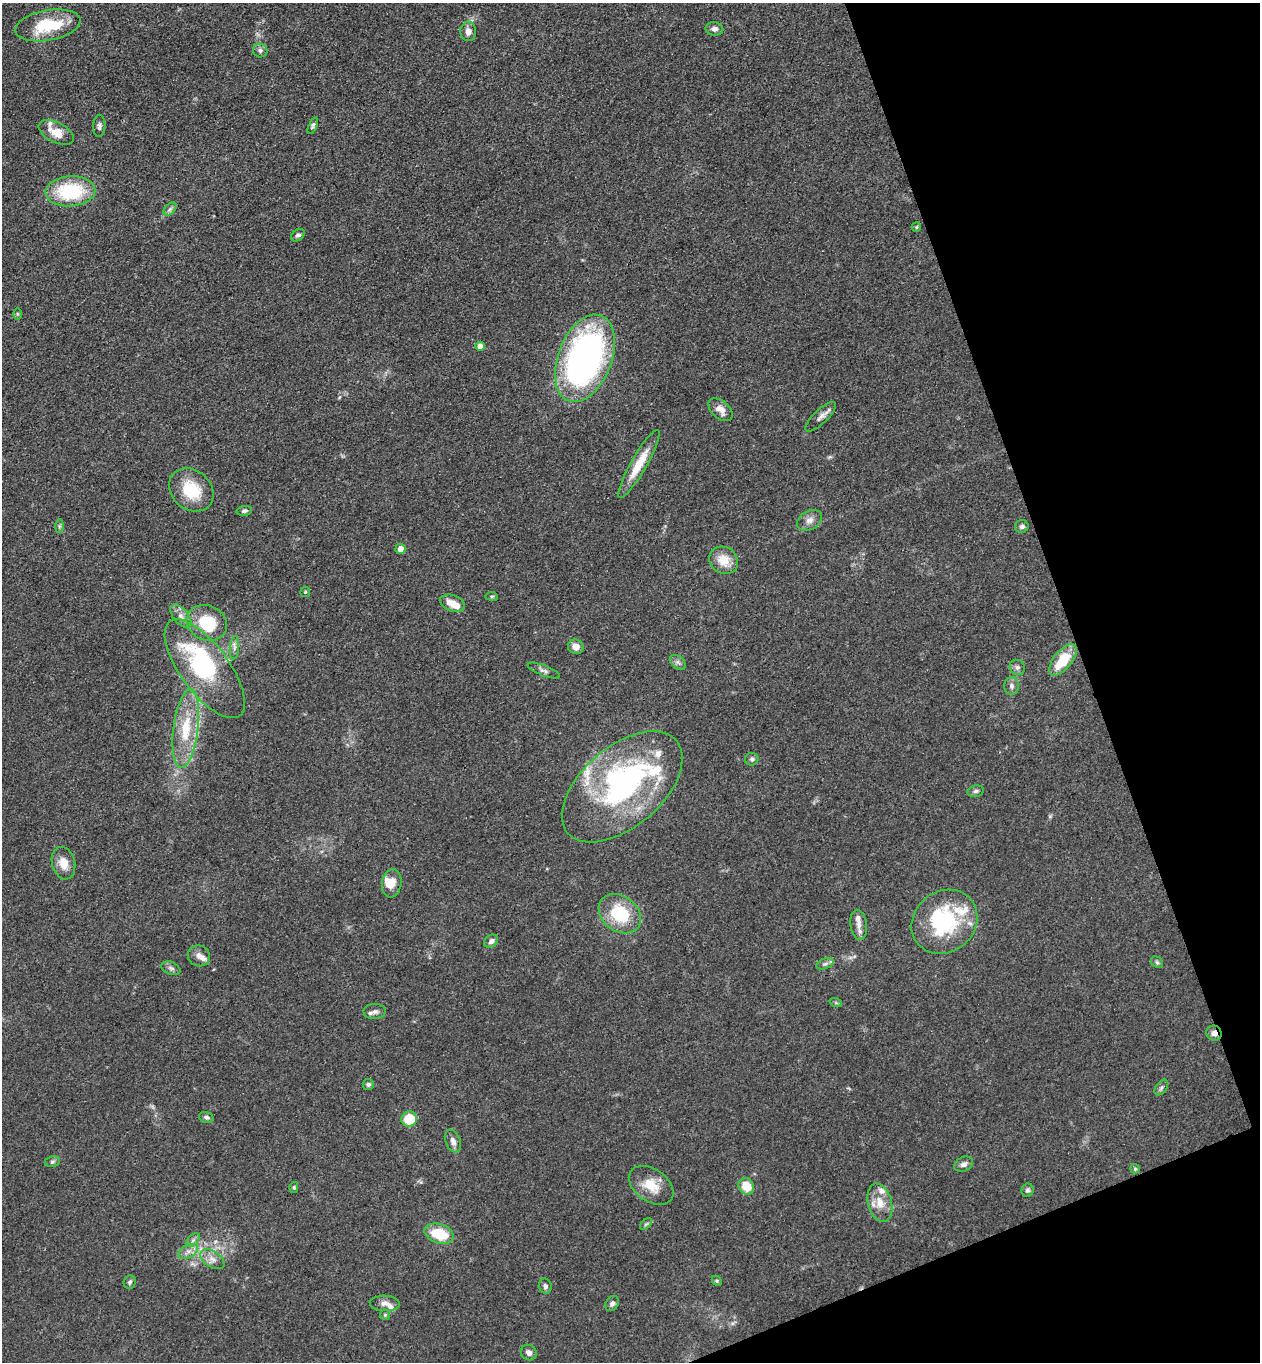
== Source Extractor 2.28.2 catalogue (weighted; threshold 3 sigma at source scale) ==
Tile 12 of 4 x 4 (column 4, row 3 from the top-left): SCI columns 4075-5332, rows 1416-2775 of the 5504 x 5548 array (HDU 1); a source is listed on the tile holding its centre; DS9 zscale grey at full resolution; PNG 1262 x 1364 px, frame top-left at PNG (2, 3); each listed source drawn as its Kron ellipse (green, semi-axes under 4 px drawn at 4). Shown black and unused: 18% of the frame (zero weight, under 3 of 4 exposures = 5% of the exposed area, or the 3 px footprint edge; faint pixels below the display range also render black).
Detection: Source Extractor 2.28.2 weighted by HDU 2 'WHT'; one run over the whole footprint, this tile lists its part. Background 0.0936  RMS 0.0064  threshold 0.0286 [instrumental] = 3 sigma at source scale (4.5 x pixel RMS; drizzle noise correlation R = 1.50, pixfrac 1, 0.05/0.05 arcsec/px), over >= 5 px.
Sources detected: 93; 3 inside a brighter object's white glare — neither listed nor drawn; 11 inside a brighter listed object's ellipse — not listed separately; the other 79 listed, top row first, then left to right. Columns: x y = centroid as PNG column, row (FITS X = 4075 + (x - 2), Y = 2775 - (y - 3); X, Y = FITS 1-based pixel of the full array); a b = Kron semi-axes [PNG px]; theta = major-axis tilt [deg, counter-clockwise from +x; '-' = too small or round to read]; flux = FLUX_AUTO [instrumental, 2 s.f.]
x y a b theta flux
48 25 33 15 10 31
714 29 9 6 -4 2.9
468 31 10 8 -86 3.9
260 50 7 6 - 1.8
99 126 11 6 88 2
313 126 9 4 68 1.5
56 133 19 10 -26 8.8
70 191 25 15 3 42
170 209 8 4 45 1.7
916 227 5 4 - 0.74
298 235 7 5 35 1.6
17 314 6 4 -90 0.79
480 346 4 4 - 5
585 358 46 27 69 260
720 410 14 8 -41 5.7
821 417 20 7 43 3.7
639 464 39 8 60 16
191 490 24 19 -42 24
244 511 8 5 9 1.6
809 520 13 9 28 4.4
59 526 7 4 89 1.1
1022 526 7 6 - 1.9
400 549 5 5 - 5.6
724 560 15 13 -37 11
305 592 5 5 - 0.82
492 596 6 3 -7 0.87
452 603 13 8 -19 7.5
181 616 14 7 -50 4.4
207 623 21 17 -24 30
576 647 8 7 - 4.9
234 648 12 4 85 2.5
1063 660 19 9 52 22
678 662 9 6 -39 2.1
1017 667 8 7 - 2
205 669 59 24 -53 80
544 670 17 5 -22 2.5
1012 686 9 7 -89 2.5
186 729 39 12 83 24
752 759 7 6 - 1.5
622 787 71 40 40 160
976 791 8 5 10 1.5
63 863 16 11 -75 8.1
392 883 14 9 82 7.3
620 914 23 17 -37 31
944 922 35 30 41 59
859 925 15 8 -83 4.6
491 941 7 6 - 2.7
199 956 11 10 - 4.5
1157 962 6 5 - 1.3
825 964 9 5 21 1.6
171 968 10 6 -22 2
836 1003 6 4 -18 0.83
375 1012 11 7 1 2.9
1214 1033 8 7 - 3.2
368 1084 5 5 - 1.5
1161 1087 9 5 53 1.6
206 1117 7 5 -18 1.5
409 1119 8 7 - 20
453 1141 12 7 -69 3.4
52 1162 8 5 7 1.3
964 1164 10 7 28 2.7
1135 1169 5 4 - 0.86
651 1185 25 16 -35 14
746 1186 8 7 - 12
294 1187 5 4 - 0.99
1028 1190 6 6 - 1.5
880 1203 19 12 -75 9.9
646 1224 7 4 44 1.1
439 1234 15 9 -18 21
193 1240 8 5 45 1.9
188 1251 11 6 26 3.5
212 1259 13 8 -32 4.6
717 1281 6 4 -46 0.86
130 1282 7 6 - 1.3
545 1286 7 6 - 1.9
385 1303 15 8 -2 3.9
612 1304 8 6 55 2.2
385 1315 5 5 - 0.86
529 1352 8 7 - 2.6
Overlapping masked pixels (flux is a lower limit): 1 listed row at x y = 1214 1033